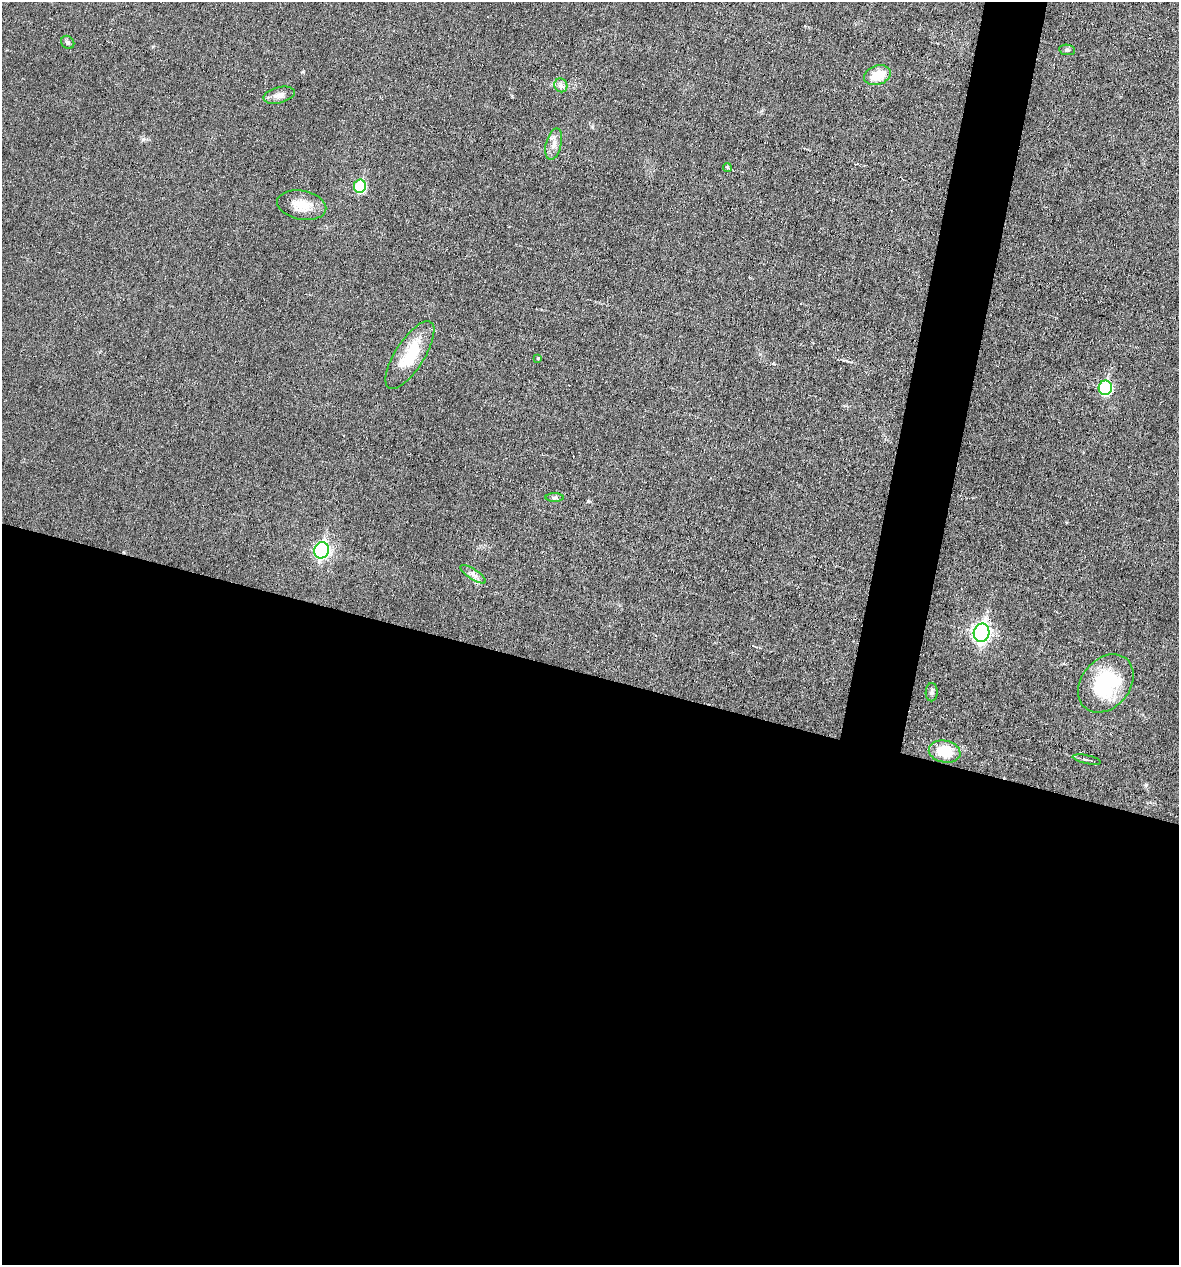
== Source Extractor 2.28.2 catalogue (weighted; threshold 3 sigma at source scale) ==
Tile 14 of 4 x 4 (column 2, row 4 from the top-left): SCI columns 1294-2470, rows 1-1263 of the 5066 x 5052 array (HDU 1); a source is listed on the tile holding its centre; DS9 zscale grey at full resolution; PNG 1181 x 1267 px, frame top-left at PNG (2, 2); each listed source drawn as its Kron ellipse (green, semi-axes under 4 px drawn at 4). Shown black and unused: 50% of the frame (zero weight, under 3 of 6 exposures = <1% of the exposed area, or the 3 px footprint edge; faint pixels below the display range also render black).
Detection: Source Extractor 2.28.2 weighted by HDU 2 'WHT'; one run over the whole footprint, this tile lists its part. Background 0.0182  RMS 0.0035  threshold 0.0143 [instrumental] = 3 sigma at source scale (4.09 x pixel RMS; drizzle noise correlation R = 1.36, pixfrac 0.8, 0.05/0.05 arcsec/px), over >= 5 px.
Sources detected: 21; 1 cosmic-ray / hot-pixel residue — neither listed nor drawn; the other 20 listed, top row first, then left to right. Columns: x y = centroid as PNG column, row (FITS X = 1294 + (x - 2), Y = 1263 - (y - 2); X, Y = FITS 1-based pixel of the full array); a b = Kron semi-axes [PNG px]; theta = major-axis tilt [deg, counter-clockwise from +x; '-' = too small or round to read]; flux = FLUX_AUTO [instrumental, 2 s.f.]
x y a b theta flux
68 42 7 6 - 0.68
1067 50 8 5 -8 0.71
877 75 14 9 18 7
561 85 7 6 - 1.1
279 95 16 8 14 2.1
554 144 16 7 76 2.3
727 168 4 3 - 0.44
360 186 6 6 - 19
302 205 25 14 -11 5.9
410 355 39 14 57 13
538 358 4 3 - 0.31
1105 388 7 6 - 31
555 497 9 4 1 0.71
322 550 8 7 - 71
473 574 15 5 -33 1.5
981 633 9 7 76 110
1106 683 32 24 50 25
932 692 9 6 89 0.88
945 751 16 11 -11 8.7
1087 760 14 3 -12 0.82
Unlisted compact peaks at least as high as the median listed source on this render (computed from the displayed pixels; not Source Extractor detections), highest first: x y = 303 72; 1146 784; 592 127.